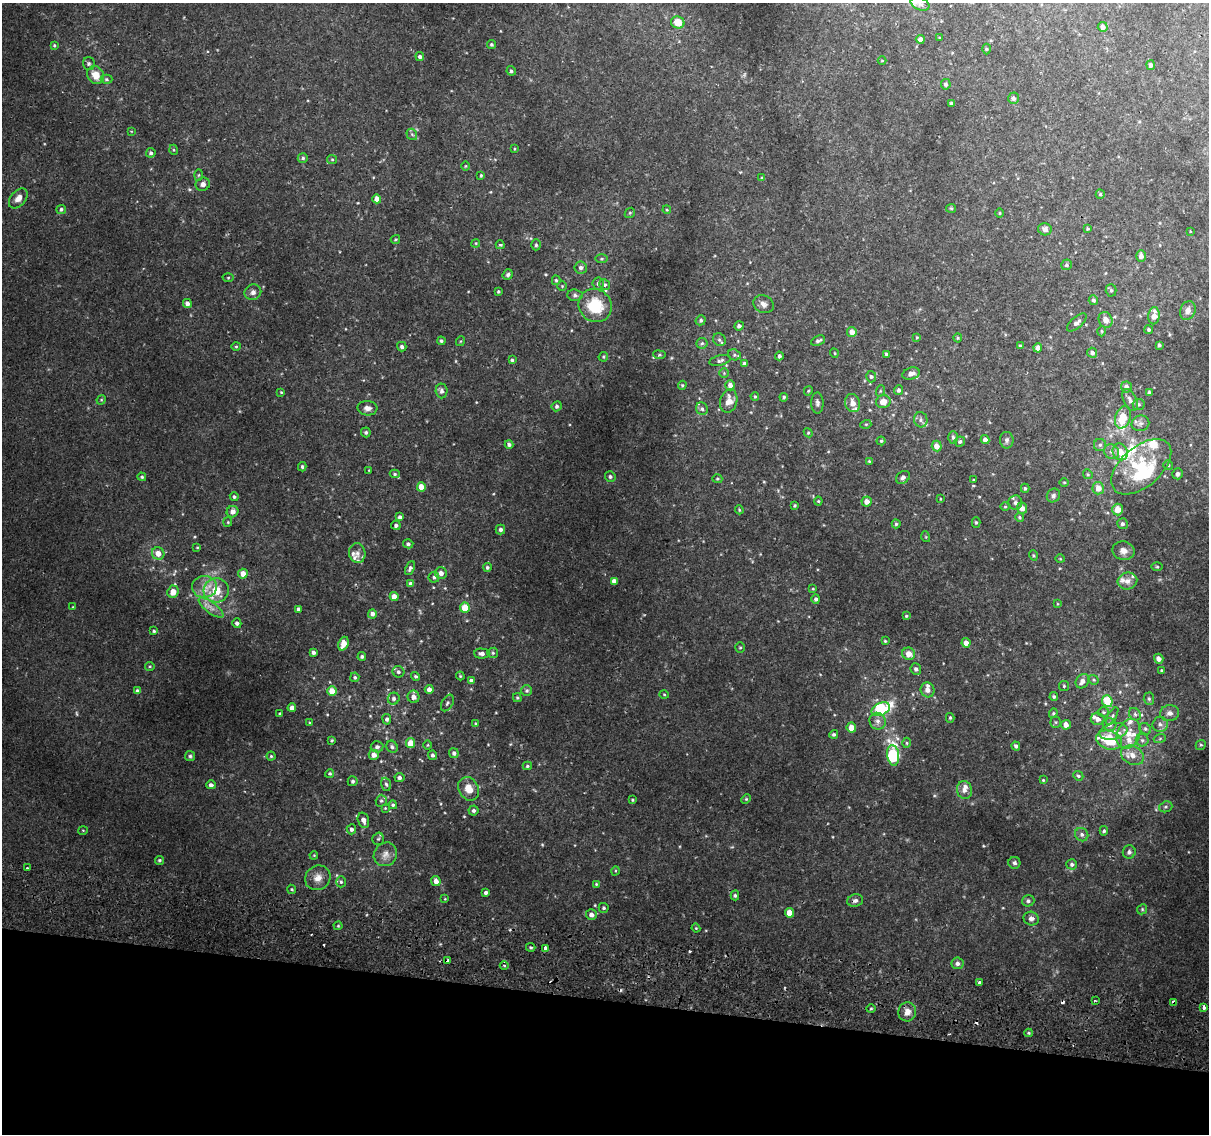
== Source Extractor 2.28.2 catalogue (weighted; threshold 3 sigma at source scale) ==
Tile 15 of 4 x 4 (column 3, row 4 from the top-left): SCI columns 2458-3664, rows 306-1437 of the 4924 x 5194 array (HDU 1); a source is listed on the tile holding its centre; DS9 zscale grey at full resolution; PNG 1211 x 1136 px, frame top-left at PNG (2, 3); each listed source drawn as its Kron ellipse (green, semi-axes under 4 px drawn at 4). Shown black and unused: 12% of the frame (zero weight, under 2 of 3 exposures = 5% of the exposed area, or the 3 px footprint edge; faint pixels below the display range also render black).
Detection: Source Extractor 2.28.2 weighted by HDU 2 'WHT'; one run over the whole footprint, this tile lists its part. Background 0.00749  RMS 0.0022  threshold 0.00976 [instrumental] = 3 sigma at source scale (4.5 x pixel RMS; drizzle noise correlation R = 1.50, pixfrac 1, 0.0396/0.0396 arcsec/px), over >= 5 px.
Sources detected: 367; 2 too faint to see at this stretch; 1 inside a brighter object's white glare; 6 cosmic-ray / hot-pixel residue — neither listed nor drawn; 20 inside a brighter listed object's ellipse — not listed separately; the other 338 listed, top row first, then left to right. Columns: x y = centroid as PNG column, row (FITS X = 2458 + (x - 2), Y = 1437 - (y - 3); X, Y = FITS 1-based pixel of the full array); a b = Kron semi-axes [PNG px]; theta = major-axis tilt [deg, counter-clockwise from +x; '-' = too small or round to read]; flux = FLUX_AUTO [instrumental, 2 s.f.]
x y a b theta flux
920 4 10 6 -23 0.74
678 22 7 6 - 3
1103 27 5 5 - 0.99
940 38 3 3 - 0.21
920 39 4 4 - 1
54 45 4 3 - 0.23
491 45 4 4 - 0.33
987 49 5 3 - 0.22
420 57 4 4 - 0.49
882 61 4 3 - 0.17
89 64 6 6 - 0.44
1150 65 5 4 - 0.61
511 71 5 4 - 0.4
96 75 9 8 - 2.6
106 79 6 4 -1 0.35
946 84 5 5 - 0.43
1013 98 6 5 - 0.62
951 103 3 3 - 0.3
131 131 4 2 - 0.12
412 134 6 5 - 0.36
514 149 4 3 - 0.17
174 150 5 3 - 0.2
151 153 5 4 - 0.46
303 158 5 4 - 0.39
332 159 5 4 - 0.23
465 166 5 3 - 0.19
199 175 5 3 - 0.21
481 175 3 3 - 0.25
762 178 4 4 - 0.2
203 184 7 6 - 0.81
1100 194 4 4 - 0.3
18 198 11 7 49 1.5
377 199 4 4 - 1.7
951 208 5 4 - 0.29
61 209 5 4 - 0.48
667 210 4 3 - 0.18
630 213 5 4 - 0.27
1000 213 5 3 - 0.18
1045 229 7 6 - 1
1088 229 3 3 - 0.26
1190 231 3 2 - 0.14
395 239 5 3 - 0.19
476 243 4 3 - 0.18
500 245 4 3 - 0.28
536 245 5 4 - 0.29
1141 256 6 5 - 0.97
602 259 6 3 1 0.28
1066 265 5 5 - 0.43
581 268 6 6 - 0.68
508 275 5 4 - 0.42
228 278 5 3 - 0.21
556 280 5 4 - 0.31
598 283 6 5 - 0.49
605 285 5 5 - 0.47
562 286 4 4 - 0.23
1111 290 6 5 - 0.35
498 291 3 3 - 0.27
253 292 8 7 - 0.88
575 295 8 5 -3 0.48
1093 300 5 4 - 0.41
187 303 5 4 - 0.9
763 304 10 8 -29 1.1
595 306 17 16 - 7.6
1188 311 10 7 65 1
1154 316 8 5 84 2
701 320 5 4 - 0.45
1106 320 8 7 - 1.4
1077 322 12 5 41 0.88
739 326 5 4 - 0.63
1149 330 4 4 - 0.36
1102 331 5 3 - 0.22
852 332 5 5 - 1.3
917 337 3 3 - 0.2
958 338 4 4 - 0.25
719 340 7 6 - 0.54
441 341 4 4 - 0.4
461 341 5 3 - 0.18
818 341 7 4 24 0.52
702 343 6 5 - 0.4
1159 345 3 3 - 0.35
236 346 4 4 - 0.22
1020 346 4 3 - 0.3
402 347 4 4 - 0.48
1038 348 4 4 - 1.3
834 353 5 3 - 0.21
1092 353 5 5 - 0.65
886 354 3 3 - 0.29
659 355 6 3 -7 0.26
734 355 6 5 - 0.38
779 356 4 3 - 0.46
603 357 5 4 - 0.24
512 360 4 4 - 0.31
720 360 11 5 14 0.59
745 364 4 4 - 0.72
724 373 5 5 - 0.25
911 374 9 6 18 1.3
871 377 5 5 - 0.4
682 385 5 4 - 0.25
730 385 5 5 - 0.99
1126 387 5 5 - 0.9
899 390 5 4 - 0.54
441 391 7 6 - 0.74
808 391 5 3 - 0.22
880 391 6 3 72 0.23
281 392 4 3 - 0.2
1149 393 4 3 - 0.46
755 396 4 3 - 0.27
784 397 4 4 - 0.29
101 400 5 4 - 0.21
1130 400 12 6 -65 0.89
729 401 12 8 74 2
883 402 7 6 - 2.2
817 403 10 6 -89 0.65
853 403 9 7 -73 1.5
1139 404 6 5 - 0.37
557 406 5 4 - 0.44
367 408 10 7 -2 1.1
702 409 6 6 - 0.46
1123 417 11 7 72 4
921 420 7 6 - 0.6
1140 423 9 7 19 0.82
866 424 5 3 - 0.22
366 432 5 5 - 0.41
808 433 4 4 - 0.24
953 437 6 4 -89 0.5
985 440 4 4 - 0.88
1007 440 8 7 - 0.57
881 441 4 4 - 0.28
960 442 5 5 - 0.42
509 445 4 4 - 0.52
1100 445 6 6 - 0.43
937 446 5 5 - 1.5
1111 452 8 7 - 0.76
1120 452 8 7 - 2.1
869 461 4 4 - 0.19
1168 465 5 5 - 0.32
302 467 4 3 - 0.36
1141 467 35 20 40 13
369 470 3 2 - 0.12
395 474 5 4 - 0.32
1088 474 5 4 - 0.28
1178 474 6 5 - 0.69
142 477 4 4 - 0.35
610 477 5 5 - 0.45
903 477 7 5 38 0.73
717 479 5 4 - 0.26
973 480 3 2 - 0.15
1064 482 5 3 - 0.2
421 487 4 4 - 2.1
1025 488 4 4 - 0.33
1098 488 6 5 - 2
1053 495 7 6 - 0.5
234 497 4 4 - 0.42
940 499 4 2 - 0.14
818 501 4 4 - 0.22
867 502 5 5 - 1.5
1015 503 7 7 - 0.66
795 505 4 4 - 0.28
1005 507 5 3 - 0.19
1022 508 5 5 - 1.2
1118 509 6 5 - 2.3
739 510 5 3 - 0.21
233 512 6 5 - 1
400 517 4 4 - 0.59
1020 517 4 3 - 0.26
228 522 5 4 - 0.24
976 522 5 4 - 0.31
896 524 4 4 - 0.28
1122 524 5 5 - 0.56
396 525 5 4 - 0.54
500 529 5 5 - 0.57
926 537 5 3 - 0.19
408 544 5 4 - 0.52
197 547 4 3 - 0.18
1123 551 11 9 -13 1.3
158 553 6 6 - 1.9
357 553 10 8 -79 0.99
1033 555 5 3 - 0.22
1060 559 5 3 - 0.17
487 567 4 4 - 0.36
1157 567 5 3 - 0.22
410 568 7 4 65 0.56
441 573 6 5 - 0.99
243 574 5 5 - 2
434 577 5 5 - 0.43
614 581 4 4 - 1
1127 581 10 8 15 1.3
411 584 4 4 - 1.1
204 587 12 11 - 2.2
813 589 3 3 - 0.2
216 590 13 12 - 4.3
173 592 6 5 - 2.1
394 597 4 4 - 1.7
816 599 5 4 - 0.44
1057 604 4 2 - 0.16
73 607 3 3 - 0.16
465 607 5 5 - 3.7
211 608 15 5 -37 1.3
298 609 4 3 - 0.47
372 614 5 4 - 0.83
906 616 4 3 - 0.26
237 623 5 4 - 0.58
154 631 4 3 - 0.29
885 641 3 3 - 0.23
966 643 5 4 - 1.3
343 644 7 5 68 2.4
740 647 5 4 - 0.26
313 652 4 3 - 0.57
493 653 5 5 - 0.33
482 654 7 5 -3 0.73
909 654 6 6 - 1.7
362 657 4 4 - 0.39
1159 659 5 4 - 1.1
150 666 5 4 - 0.24
916 669 6 5 - 0.63
1162 671 3 3 - 0.24
398 672 6 5 - 0.52
416 676 5 4 - 0.31
460 676 4 4 - 0.23
355 677 5 4 - 0.33
1094 680 5 4 - 0.28
471 681 4 4 - 0.75
1082 681 8 6 52 1.1
1064 686 5 5 - 0.27
429 690 4 4 - 1.2
928 690 7 7 - 1.3
138 691 4 4 - 0.7
332 691 5 4 - 3.2
527 691 5 5 - 0.39
664 694 5 3 - 0.19
1054 696 4 4 - 0.34
414 697 6 6 - 1.1
517 698 4 4 - 0.28
394 699 6 5 - 0.54
1149 699 6 5 - 0.35
1107 701 6 5 - 5.5
447 703 9 5 61 0.47
292 708 4 4 - 1.2
881 709 10 6 25 19
1103 712 6 5 - 0.32
1053 713 5 4 - 0.28
1169 713 10 8 9 1.1
280 714 3 3 - 0.34
1135 714 7 5 -46 0.51
1112 716 10 3 59 0.39
950 718 5 4 - 0.29
387 719 5 4 - 0.46
1098 719 7 6 - 1
878 721 8 8 - 0.99
1056 722 5 5 - 0.29
310 723 4 3 - 0.18
476 723 4 3 - 0.22
1110 724 7 6 - 0.93
1160 724 8 7 - 0.83
1066 725 5 5 - 1.4
851 728 5 5 - 2.1
1145 729 6 5 - 0.41
1113 731 14 8 13 1.8
834 734 4 4 - 0.37
1129 734 16 11 66 3.1
1160 738 6 4 20 0.29
332 740 4 3 - 0.25
1109 740 13 9 -19 7.5
1142 740 6 6 - 0.52
410 743 5 4 - 3.5
907 743 5 3 - 0.23
428 745 4 3 - 0.17
1201 745 5 5 - 0.32
1016 746 4 4 - 0.49
377 747 6 5 - 0.62
392 747 6 5 - 0.45
454 753 5 4 - 0.65
374 755 5 5 - 1.3
432 755 4 4 - 0.47
893 755 10 6 -82 22
1132 755 12 9 -29 1.9
190 756 5 5 - 0.37
271 756 4 4 - 0.32
527 766 5 3 - 0.3
330 774 4 4 - 0.3
1078 776 5 4 - 0.33
399 777 5 4 - 0.52
1043 780 4 4 - 0.2
353 781 5 5 - 0.48
386 784 6 5 - 0.41
211 785 5 4 - 0.7
469 789 12 9 -61 2.4
964 790 9 7 -80 1
746 799 5 4 - 0.24
632 800 3 2 - 0.21
381 801 6 5 - 0.38
393 805 4 4 - 0.3
1166 807 7 5 20 0.43
385 808 4 4 - 0.19
474 810 5 5 - 0.52
363 820 8 5 -73 0.84
351 829 5 4 - 0.61
83 830 5 3 - 0.19
1104 831 5 4 - 0.33
1082 835 7 6 - 0.63
378 839 6 5 - 0.37
1129 852 7 6 - 0.67
385 854 12 11 - 1.6
314 855 4 3 - 0.17
160 860 4 4 - 0.34
1014 863 6 6 - 0.45
1072 864 5 5 - 0.56
27 868 3 3 - 0.26
615 871 5 3 - 0.2
318 878 13 12 - 1.8
436 881 5 4 - 1.3
341 882 5 5 - 0.34
596 884 4 4 - 0.24
292 889 5 4 - 0.27
486 892 4 4 - 0.53
735 895 5 4 - 0.38
445 899 4 3 - 0.15
855 901 8 6 14 0.62
1028 901 6 6 - 0.52
604 908 5 5 - 0.35
1142 909 5 4 - 0.27
789 913 5 4 - 2.2
591 915 5 5 - 1.2
1031 918 7 7 - 0.83
338 926 4 4 - 0.23
696 928 4 4 - 0.2
531 947 5 3 - 0.31
545 948 4 3 - 1.2
448 960 4 3 - 0.9
957 963 6 6 - 0.66
504 966 4 3 - 0.26
980 983 3 3 - 0.4
1095 1001 4 2 - 0.19
1174 1002 4 3 - 1.2
1204 1007 3 3 - 1.3
871 1009 5 3 - 0.23
907 1012 9 9 - 1.4
1029 1033 4 4 - 0.26
Overlapping masked pixels (flux is a lower limit): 2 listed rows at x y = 448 960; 1174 1002
Isophote crosses this tile's border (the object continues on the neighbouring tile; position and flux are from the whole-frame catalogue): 1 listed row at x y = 920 4